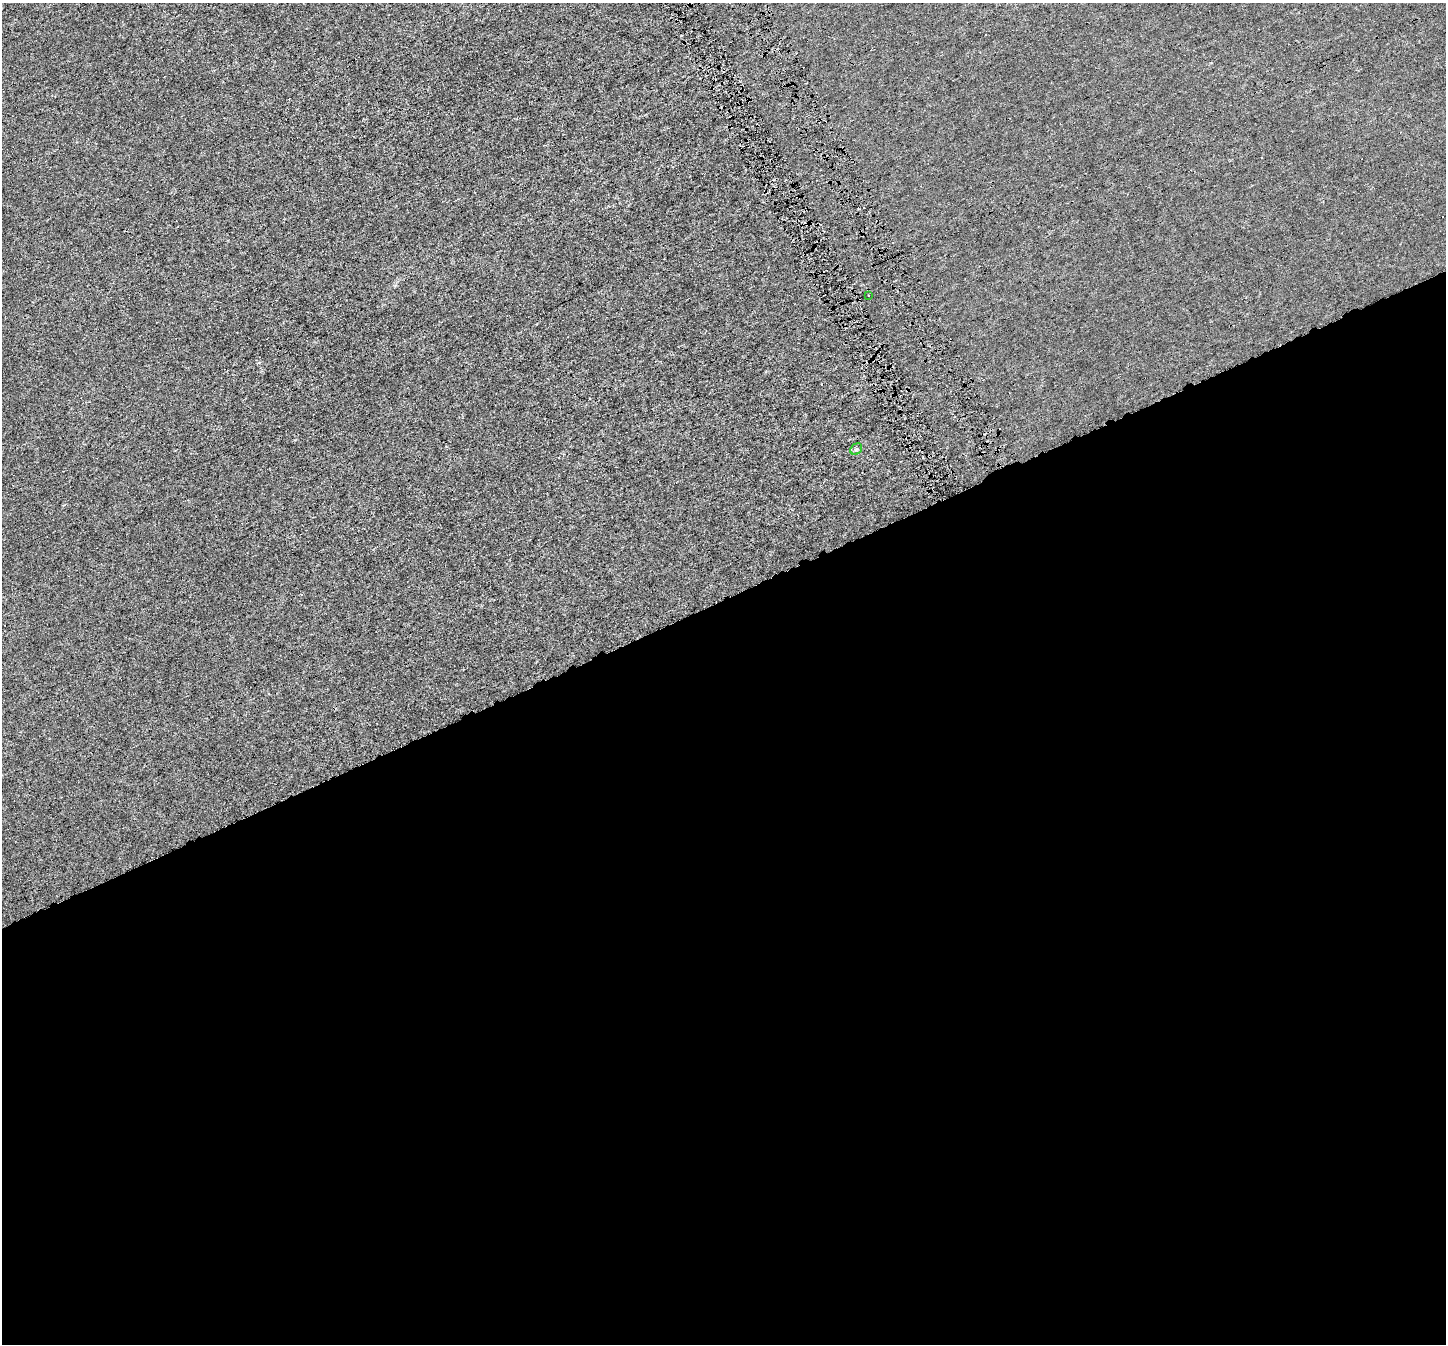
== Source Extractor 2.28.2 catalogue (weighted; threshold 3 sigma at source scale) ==
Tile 15 of 4 x 4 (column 3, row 4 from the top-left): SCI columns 2920-4363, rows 171-1512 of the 5833 x 5653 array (HDU 1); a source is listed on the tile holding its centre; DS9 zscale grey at full resolution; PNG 1448 x 1346 px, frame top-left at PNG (2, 3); each listed source drawn as its Kron ellipse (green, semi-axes under 4 px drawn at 4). Shown black and unused: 56% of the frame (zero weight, under 4 of 8 exposures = <1% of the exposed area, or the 3 px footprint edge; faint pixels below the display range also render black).
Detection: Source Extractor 2.28.2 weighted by HDU 2 'WHT'; one run over the whole footprint, this tile lists its part. Background -3.55e-04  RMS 0.0014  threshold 0.00564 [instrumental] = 3 sigma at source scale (4.09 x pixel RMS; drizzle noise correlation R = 1.36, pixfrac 0.8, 0.0396/0.0396 arcsec/px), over >= 5 px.
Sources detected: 4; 2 cosmic-ray / hot-pixel residue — neither listed nor drawn; the other 2 listed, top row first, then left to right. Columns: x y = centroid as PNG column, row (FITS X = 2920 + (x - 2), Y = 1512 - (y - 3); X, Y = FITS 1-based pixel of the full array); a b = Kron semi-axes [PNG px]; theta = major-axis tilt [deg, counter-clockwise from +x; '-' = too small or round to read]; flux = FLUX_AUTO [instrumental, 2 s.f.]
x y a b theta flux
869 295 3 2 - 0.12
856 449 6 5 - 0.2